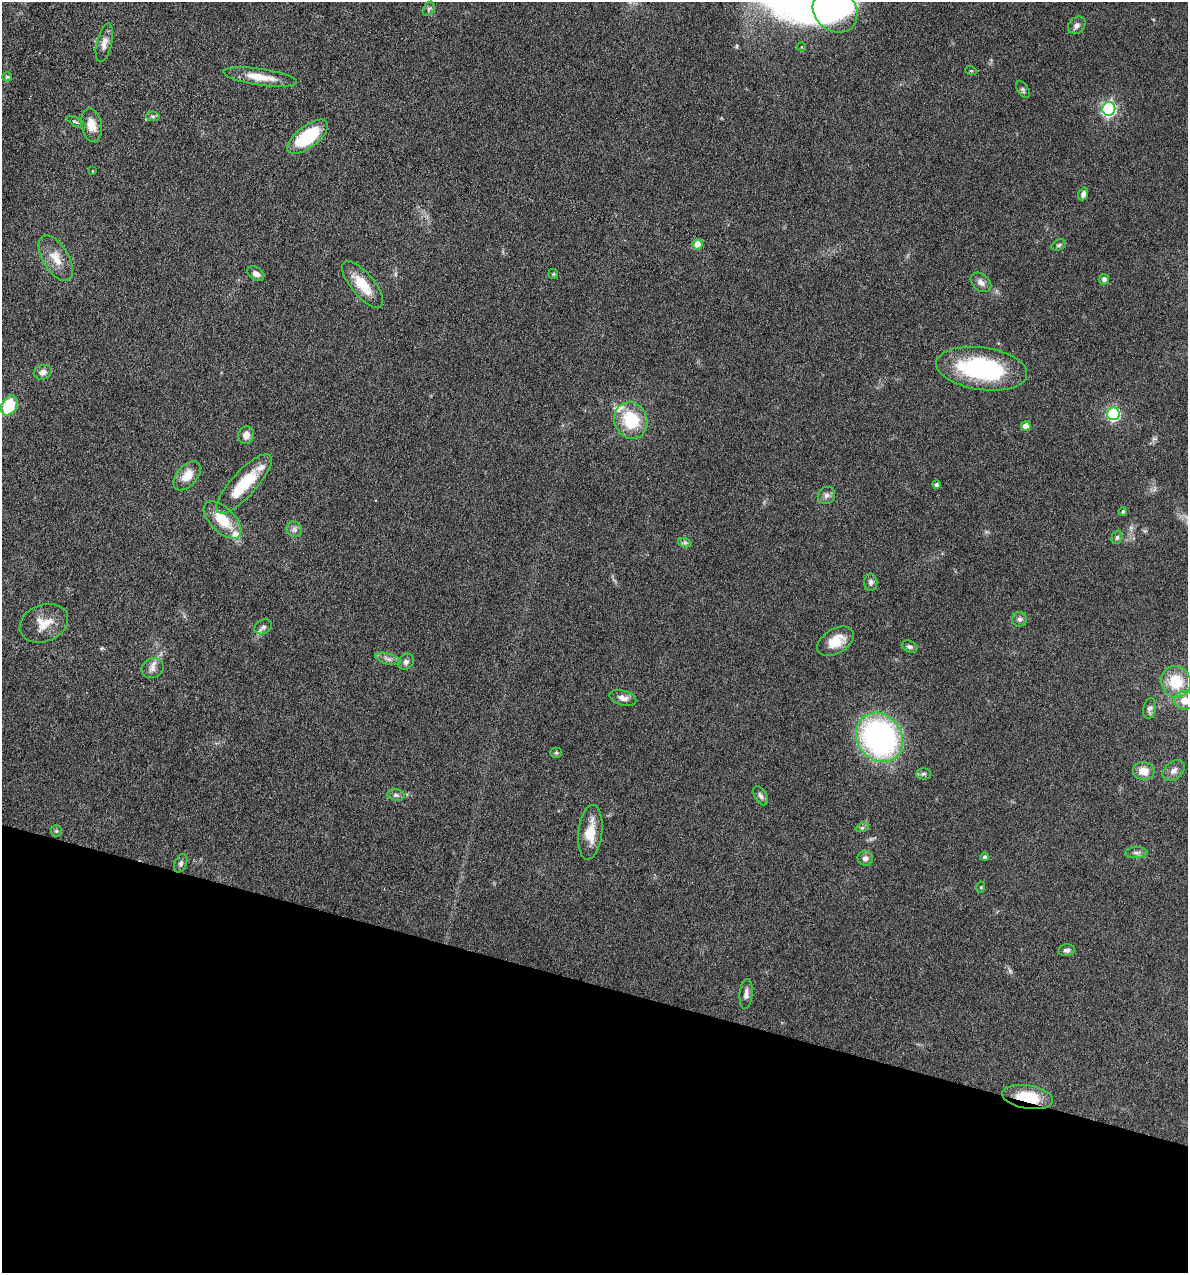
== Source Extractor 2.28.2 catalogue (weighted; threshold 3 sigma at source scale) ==
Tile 15 of 4 x 4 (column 3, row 4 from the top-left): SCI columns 2492-3677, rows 1-1271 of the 5105 x 5085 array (HDU 1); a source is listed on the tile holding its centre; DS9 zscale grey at full resolution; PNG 1190 x 1275 px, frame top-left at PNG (2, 2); each listed source drawn as its Kron ellipse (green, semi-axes under 4 px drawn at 4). Shown black and unused: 23% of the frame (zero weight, under 4 of 8 exposures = <1% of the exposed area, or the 3 px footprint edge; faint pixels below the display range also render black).
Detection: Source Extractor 2.28.2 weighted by HDU 2 'WHT'; one run over the whole footprint, this tile lists its part. Background 0.148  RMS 0.0057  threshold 0.0233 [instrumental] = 3 sigma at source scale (4.09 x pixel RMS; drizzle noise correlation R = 1.36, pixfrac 0.8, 0.05/0.05 arcsec/px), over >= 5 px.
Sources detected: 74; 3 inside a brighter listed object's ellipse — not listed separately; the other 71 listed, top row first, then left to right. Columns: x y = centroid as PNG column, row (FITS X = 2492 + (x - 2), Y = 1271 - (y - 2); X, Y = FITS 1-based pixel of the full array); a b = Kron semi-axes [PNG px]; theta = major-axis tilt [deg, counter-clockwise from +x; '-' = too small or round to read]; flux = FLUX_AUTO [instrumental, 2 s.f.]
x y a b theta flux
429 9 7 5 58 1.3
835 10 24 20 -43 35
1077 25 10 8 45 2.2
104 43 20 7 77 4.3
802 47 4 3 - 0.38
971 71 6 3 -18 0.47
7 77 5 4 - 0.7
260 77 37 8 -8 10
1023 90 9 5 -56 1.2
1109 109 7 6 - 110
153 116 7 5 -6 1.1
76 122 10 2 -29 1
91 125 17 10 -78 6.9
308 137 24 11 37 30
92 171 3 2 - 0.34
1083 194 6 4 70 1.8
698 244 5 5 - 9.5
1059 245 8 5 26 1
56 258 25 13 -59 8.2
256 274 9 6 -34 2.6
553 274 5 5 - 0.59
1104 279 5 5 - 1.5
981 282 12 8 -40 2.9
363 285 29 11 -50 12
982 369 46 21 -8 61
43 372 9 7 18 3.1
9 405 10 7 60 26
1113 414 6 6 - 75
631 421 18 16 -65 24
1026 426 5 4 - 4.8
246 435 9 8 - 3.6
187 476 17 10 48 7.6
244 484 39 12 48 21
936 485 4 4 - 1.3
826 495 9 8 - 2.1
1123 511 4 3 - 0.74
223 520 23 12 -44 14
294 529 8 7 - 1.9
1117 537 7 5 74 1
685 543 7 4 -18 1.1
871 582 9 6 89 1.6
1020 619 7 7 - 1.6
44 623 25 18 21 10
263 627 9 7 29 2
836 641 20 12 31 9.8
910 647 8 5 -24 1.4
388 659 13 5 -16 2.2
406 662 9 7 43 2
153 668 11 9 27 3.1
1176 682 16 14 -72 17
623 698 14 7 -16 3
1184 700 10 9 - 5.8
1150 708 10 6 78 1.9
879 737 26 22 -55 140
556 753 5 5 - 0.78
1144 771 11 9 -14 6.6
1174 771 12 8 42 3.2
923 774 7 5 0 1.3
396 795 9 5 -10 1.4
761 796 10 6 -61 1.7
862 828 7 4 19 0.85
56 831 6 5 - 0.83
590 832 27 12 84 11
1136 853 11 5 2 1.6
985 857 4 4 - 0.9
865 858 7 7 - 2.3
181 863 9 6 64 1.5
981 887 5 3 - 0.49
1067 950 8 6 6 1.7
746 994 15 6 85 2.7
1028 1097 26 11 -9 17
Overlapping masked pixels (flux is a lower limit): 1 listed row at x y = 1028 1097
Isophote crosses this tile's border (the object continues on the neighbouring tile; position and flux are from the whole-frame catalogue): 2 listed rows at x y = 835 10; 1184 700